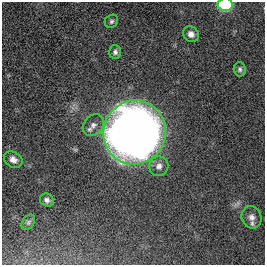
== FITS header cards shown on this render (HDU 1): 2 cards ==
NAXIS1  =                  263
NAXIS2  =                  263

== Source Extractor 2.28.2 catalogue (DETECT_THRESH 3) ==
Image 263 x 263 px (HDU 1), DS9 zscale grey, 1 PNG px = 1 image px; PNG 267 x 267 px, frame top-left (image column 1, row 263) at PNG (2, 2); each listed source drawn as its Kron ellipse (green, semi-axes under 4 px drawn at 4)
Background 0.0122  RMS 0.034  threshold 0.101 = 3 sigma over >= 5 px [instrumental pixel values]
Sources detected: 12; all 12 listed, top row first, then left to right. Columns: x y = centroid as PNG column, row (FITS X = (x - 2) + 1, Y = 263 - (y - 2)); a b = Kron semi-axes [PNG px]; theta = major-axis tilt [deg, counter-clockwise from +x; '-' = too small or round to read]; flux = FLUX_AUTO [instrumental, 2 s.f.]
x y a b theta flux
225 4 7 6 - 220
111 21 7 6 - 5.2
191 34 8 7 - 13
115 52 7 6 - 6.2
240 69 7 6 - 5.9
93 125 12 9 48 14
135 132 32 31 - 3100
13 160 10 7 -32 13
159 166 10 9 - 12
47 200 7 6 - 8.2
251 217 11 9 -71 13
28 222 8 5 52 4.8
At the frame edge (FLAGS 8, measured only in part): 1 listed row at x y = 225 4